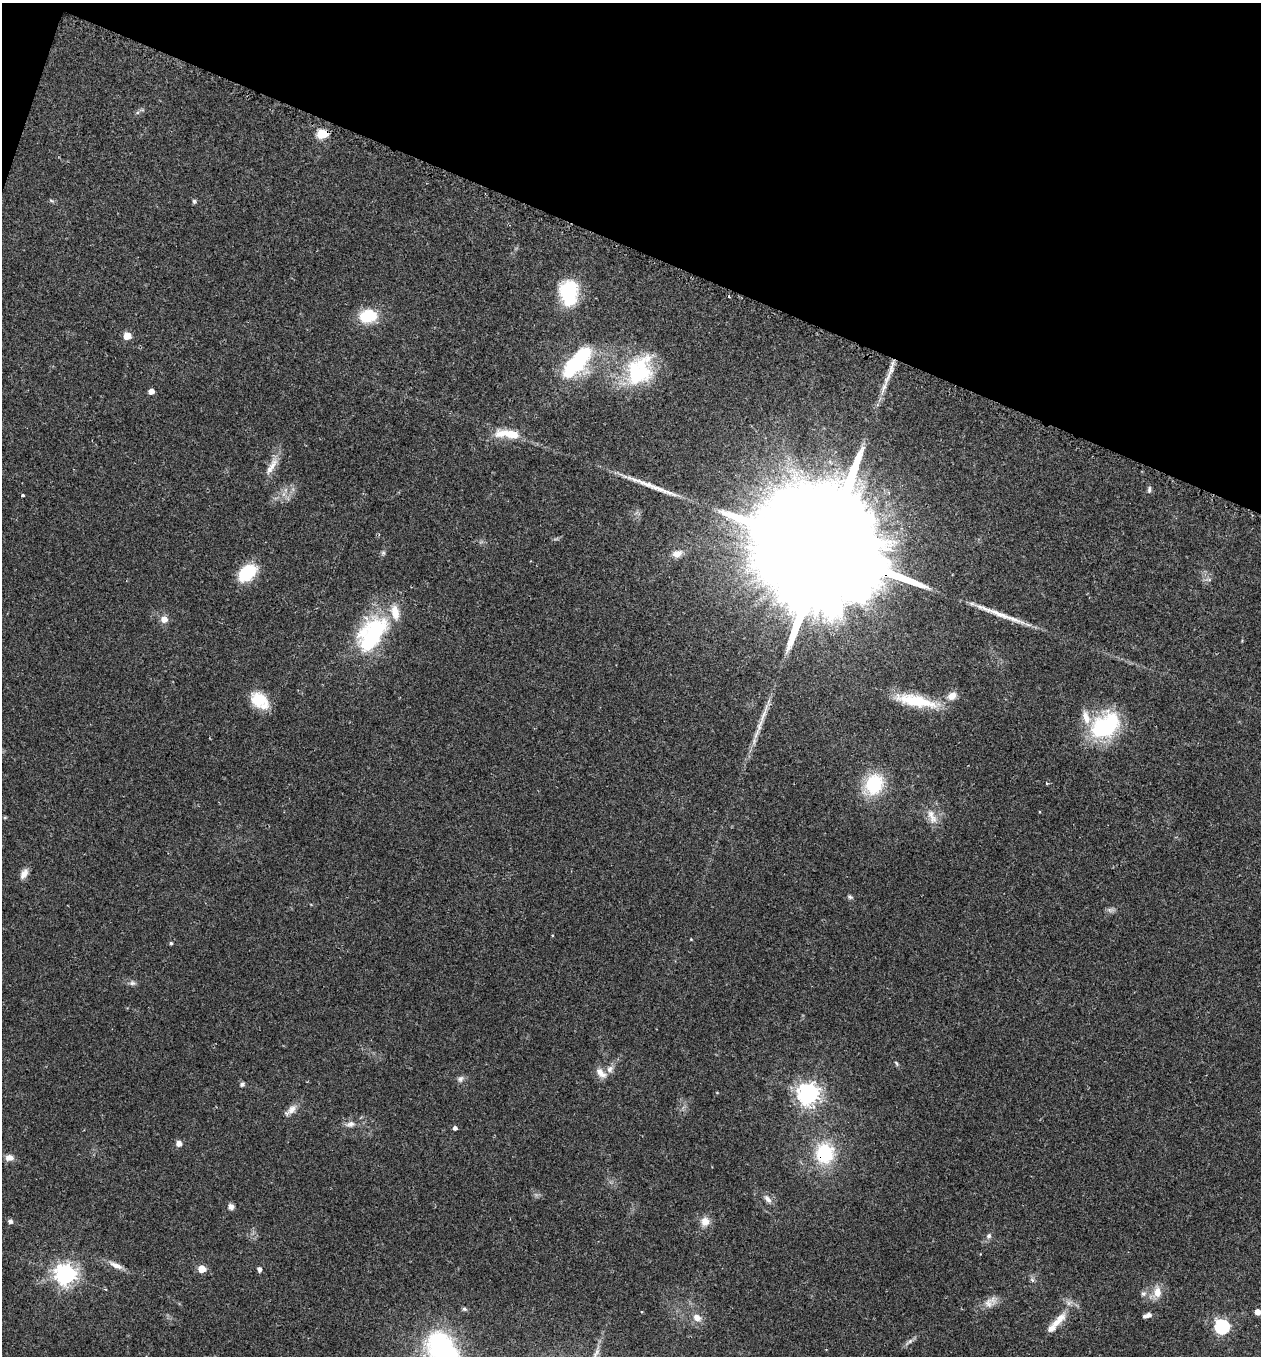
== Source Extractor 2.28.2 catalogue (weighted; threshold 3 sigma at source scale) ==
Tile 2 of 4 x 4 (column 2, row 1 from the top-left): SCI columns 1425-2683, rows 4105-5458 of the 5479 x 5487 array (HDU 1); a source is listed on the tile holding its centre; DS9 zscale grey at full resolution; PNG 1263 x 1358 px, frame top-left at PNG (2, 3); no overlay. Shown black and unused: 19% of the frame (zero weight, under 2 of 3 exposures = <1% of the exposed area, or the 3 px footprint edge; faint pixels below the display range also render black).
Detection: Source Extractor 2.28.2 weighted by HDU 2 'WHT'; one run over the whole footprint, this tile lists its part. Background 0.0386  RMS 0.0053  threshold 0.0238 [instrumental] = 3 sigma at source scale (4.5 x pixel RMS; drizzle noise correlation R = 1.50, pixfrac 1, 0.05/0.05 arcsec/px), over >= 5 px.
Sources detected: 79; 2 inside a brighter object's white glare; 1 cosmic-ray / hot-pixel residue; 2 long thin detections or spike segments (spike, bleed or trail) — not listed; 4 inside a brighter listed object's ellipse — not listed separately; the other 70 listed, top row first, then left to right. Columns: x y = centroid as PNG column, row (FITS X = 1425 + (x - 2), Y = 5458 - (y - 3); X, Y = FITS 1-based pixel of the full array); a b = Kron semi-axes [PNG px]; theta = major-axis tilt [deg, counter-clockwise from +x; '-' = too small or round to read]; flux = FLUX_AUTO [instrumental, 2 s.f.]
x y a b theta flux
137 113 6 4 19 0.84
322 134 6 5 - 35
51 201 8 3 -19 0.82
194 201 6 5 - 1
569 293 26 17 -86 33
368 316 17 13 9 20
127 336 5 5 - 11
577 362 39 17 48 48
639 370 42 32 58 43
887 378 22 7 62 5.5
151 391 5 4 - 4.1
507 434 38 11 -6 13
272 466 29 8 60 6.4
1149 489 9 5 85 1.3
23 495 3 3 - 0.98
821 548 87 24 -23 52000
383 553 6 6 - 0.98
677 554 11 8 15 4.2
247 572 21 14 42 23
1209 579 9 4 -8 1.2
164 619 8 7 - 4.2
372 634 45 25 57 63
952 696 11 8 30 4.9
260 700 22 15 -40 16
916 701 53 13 -11 24
760 725 32 6 69 7.3
1105 726 35 24 38 52
874 784 20 17 64 32
1046 784 3 3 - 1.1
5 817 6 4 19 0.57
932 817 24 10 -64 6.5
24 873 14 8 60 3.5
850 897 6 6 - 1.1
1110 910 9 5 -15 1.6
691 939 4 3 - 0.42
171 943 4 4 - 0.83
132 983 9 7 -2 1.7
896 1063 8 4 -52 0.88
610 1069 10 8 63 2.9
601 1073 17 9 -41 4.4
460 1079 9 7 56 1.9
242 1084 6 5 - 1.2
808 1094 7 7 - 390
292 1109 15 9 48 4.1
350 1124 13 8 10 3.1
455 1128 4 4 - 1.8
179 1143 6 6 - 3.3
825 1153 24 21 83 32
9 1157 11 8 -5 3.4
768 1199 13 7 -50 2.8
231 1207 7 7 - 2.2
10 1221 5 5 - 2
705 1222 11 10 - 5.1
989 1236 8 7 - 1.8
116 1265 20 7 -26 4.3
202 1269 5 5 - 11
259 1269 5 4 - 1.9
65 1274 7 7 - 370
105 1289 3 3 - 0.64
1157 1292 15 10 87 6.4
1143 1294 8 6 13 1.5
988 1303 14 13 - 4.5
464 1309 6 5 - 0.97
1258 1312 5 4 - 5.9
1148 1315 5 5 - 2.4
697 1318 9 7 -29 4.4
1059 1319 28 10 47 8.9
1222 1326 6 6 - 120
909 1342 17 4 39 2
441 1347 22 18 -58 100
Overlapping masked pixels (flux is a lower limit): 3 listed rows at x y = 322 134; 821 548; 825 1153
Isophote crosses this tile's border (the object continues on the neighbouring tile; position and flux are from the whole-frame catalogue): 2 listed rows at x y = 1258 1312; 441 1347